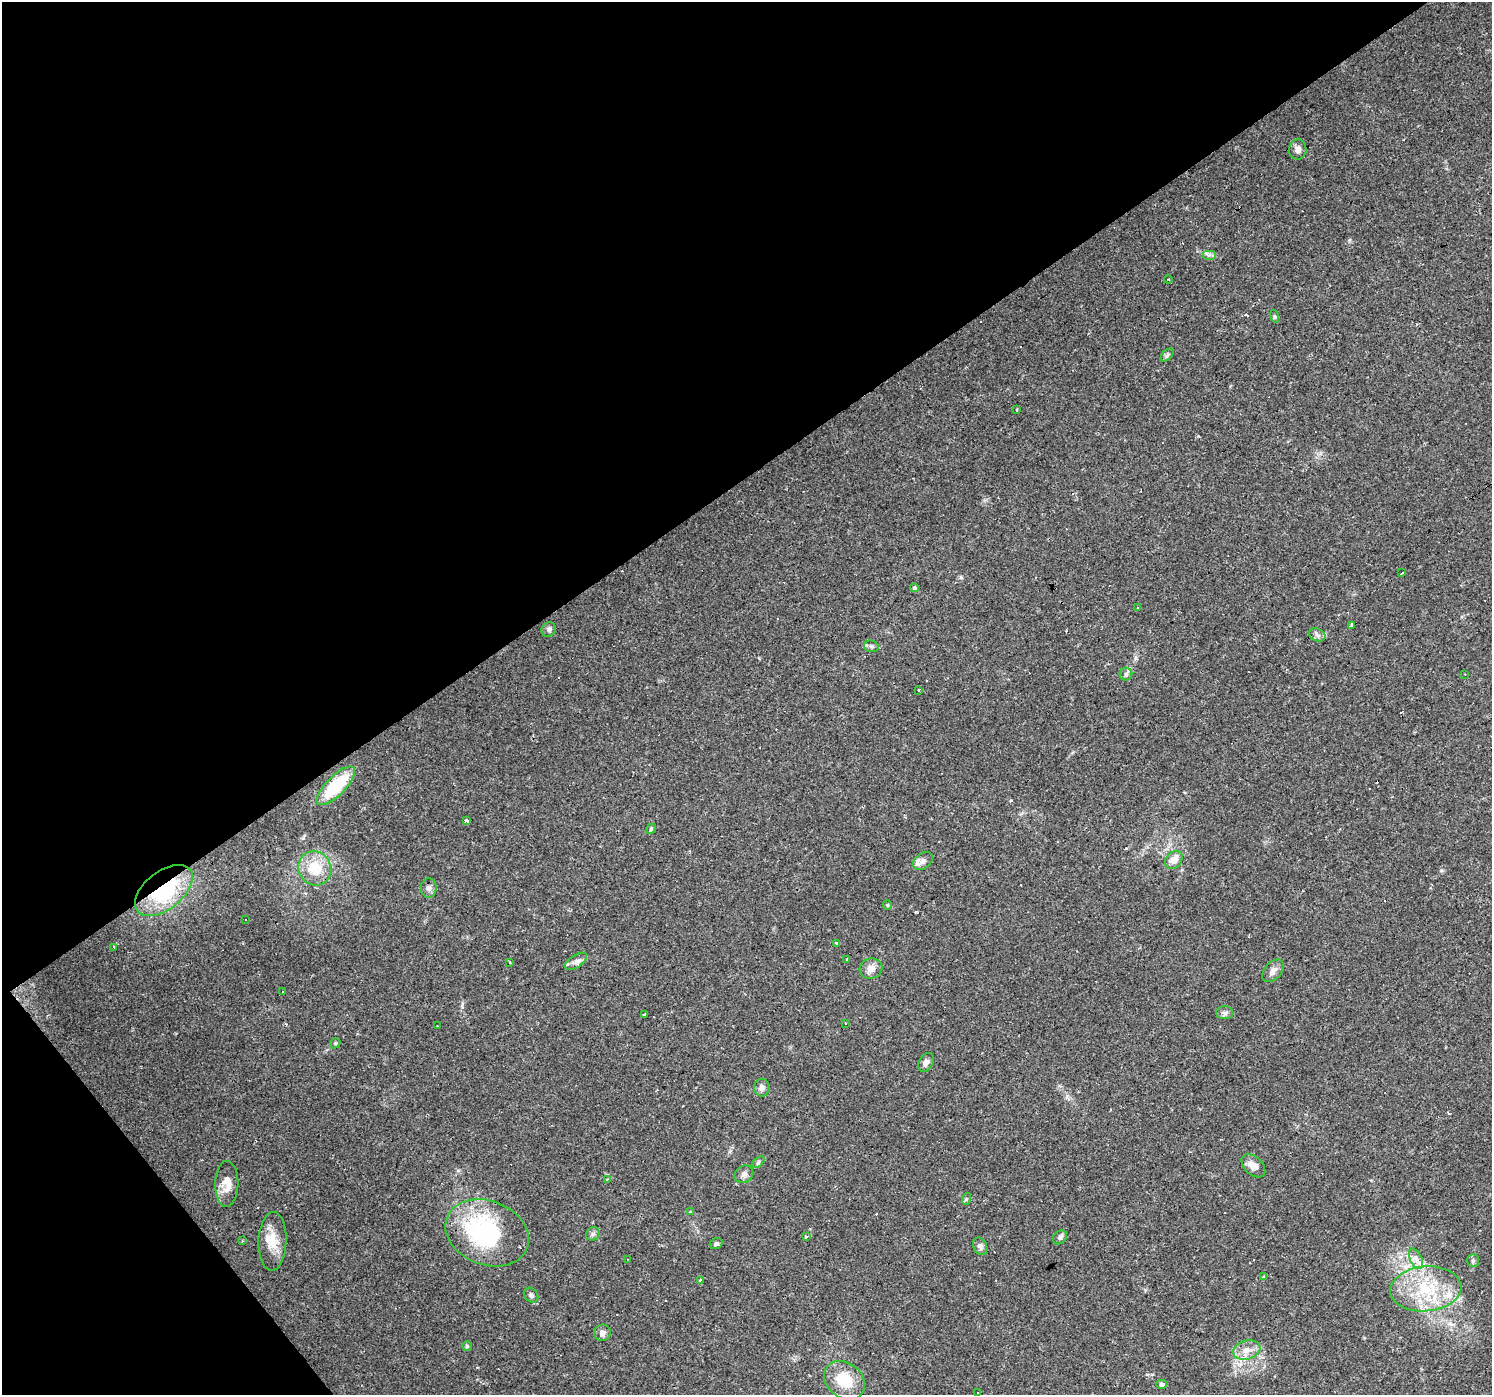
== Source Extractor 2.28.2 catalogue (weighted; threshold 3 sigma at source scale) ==
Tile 5 of 4 x 4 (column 1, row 2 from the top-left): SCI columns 1-1490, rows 2980-4372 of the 5960 x 5894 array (HDU 1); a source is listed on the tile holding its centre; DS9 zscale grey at full resolution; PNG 1494 x 1397 px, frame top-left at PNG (2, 2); each listed source drawn as its Kron ellipse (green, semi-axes under 4 px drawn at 4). Shown black and unused: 38% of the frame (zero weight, under 2 of 3 exposures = <1% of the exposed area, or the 3 px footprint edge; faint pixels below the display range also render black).
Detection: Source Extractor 2.28.2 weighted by HDU 2 'WHT'; one run over the whole footprint, this tile lists its part. Background 0.0381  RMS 0.0046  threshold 0.0206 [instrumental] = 3 sigma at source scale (4.5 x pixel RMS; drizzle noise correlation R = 1.50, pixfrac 1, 0.0396/0.0396 arcsec/px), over >= 5 px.
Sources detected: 110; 36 cosmic-ray / hot-pixel residue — neither listed nor drawn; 5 inside a brighter listed object's ellipse — not listed separately; the other 69 listed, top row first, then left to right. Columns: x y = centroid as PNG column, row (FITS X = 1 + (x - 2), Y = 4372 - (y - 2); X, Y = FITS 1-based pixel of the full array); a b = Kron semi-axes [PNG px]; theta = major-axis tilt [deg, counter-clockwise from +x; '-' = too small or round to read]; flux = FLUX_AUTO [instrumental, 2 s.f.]
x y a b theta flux
1298 149 10 8 83 2.2
1209 255 7 5 0 1.3
1168 279 4 3 - 0.4
1274 316 6 4 -71 0.69
1167 355 8 4 45 0.9
1016 410 3 2 - 0.59
1402 573 3 2 - 0.66
915 588 4 3 - 4.7
1138 607 3 2 - 0.58
1352 625 4 3 - 1.5
549 629 7 7 - 1.2
1317 635 8 6 -25 1.4
871 646 7 5 -15 1
1126 674 6 6 - 1.2
1465 674 2 2 - 0.29
918 690 3 3 - 2.9
336 786 25 9 45 24
466 820 4 3 - 6.3
651 829 5 4 - 0.6
1174 860 10 7 46 4.5
923 861 11 7 38 2
315 868 17 16 - 13
429 888 9 8 - 1.8
164 890 33 19 38 42
887 905 4 4 - 0.5
246 920 3 3 - 5.3
837 944 4 3 - 4.4
114 947 3 2 - 0.84
847 959 3 3 - 3.4
576 961 12 6 33 2.1
510 962 3 2 - 0.7
871 969 11 10 - 3.7
1273 971 13 8 48 2.3
283 991 3 3 - 1.7
1225 1013 8 6 0 1.4
644 1014 4 3 - 1.7
845 1023 3 2 - 0.59
437 1026 2 2 - 0.25
335 1043 5 4 - 0.6
926 1062 10 7 58 2
762 1088 9 7 90 2.2
758 1162 7 4 38 0.79
1253 1166 14 9 -43 3.8
744 1174 10 8 32 1.9
607 1179 4 4 - 0.66
227 1184 23 11 89 6
966 1199 6 4 71 0.54
690 1211 4 3 - 0.46
487 1233 43 32 -21 59
593 1234 7 6 - 1.1
806 1237 3 3 - 1.6
1060 1237 8 6 43 1.3
242 1241 3 2 - 0.39
272 1241 29 14 88 9
716 1244 6 5 - 0.98
980 1246 9 6 -65 1.6
1416 1259 11 6 -63 2.5
627 1260 3 2 - 0.47
1473 1260 6 5 - 0.83
1263 1277 4 3 - 5
700 1280 4 3 - 1.6
1426 1289 36 22 5 28
531 1295 8 6 -45 1.2
602 1333 8 8 - 2.1
467 1346 5 5 - 0.66
1247 1350 14 9 16 4.4
844 1380 22 17 -38 15
1161 1384 5 4 - 1.7
978 1393 3 3 - 1.1
Overlapping masked pixels (flux is a lower limit): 3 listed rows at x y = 336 786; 164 890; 487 1233
Unlisted compact peaks at least as high as the median listed source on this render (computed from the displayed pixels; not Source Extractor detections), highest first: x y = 961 577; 1441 870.